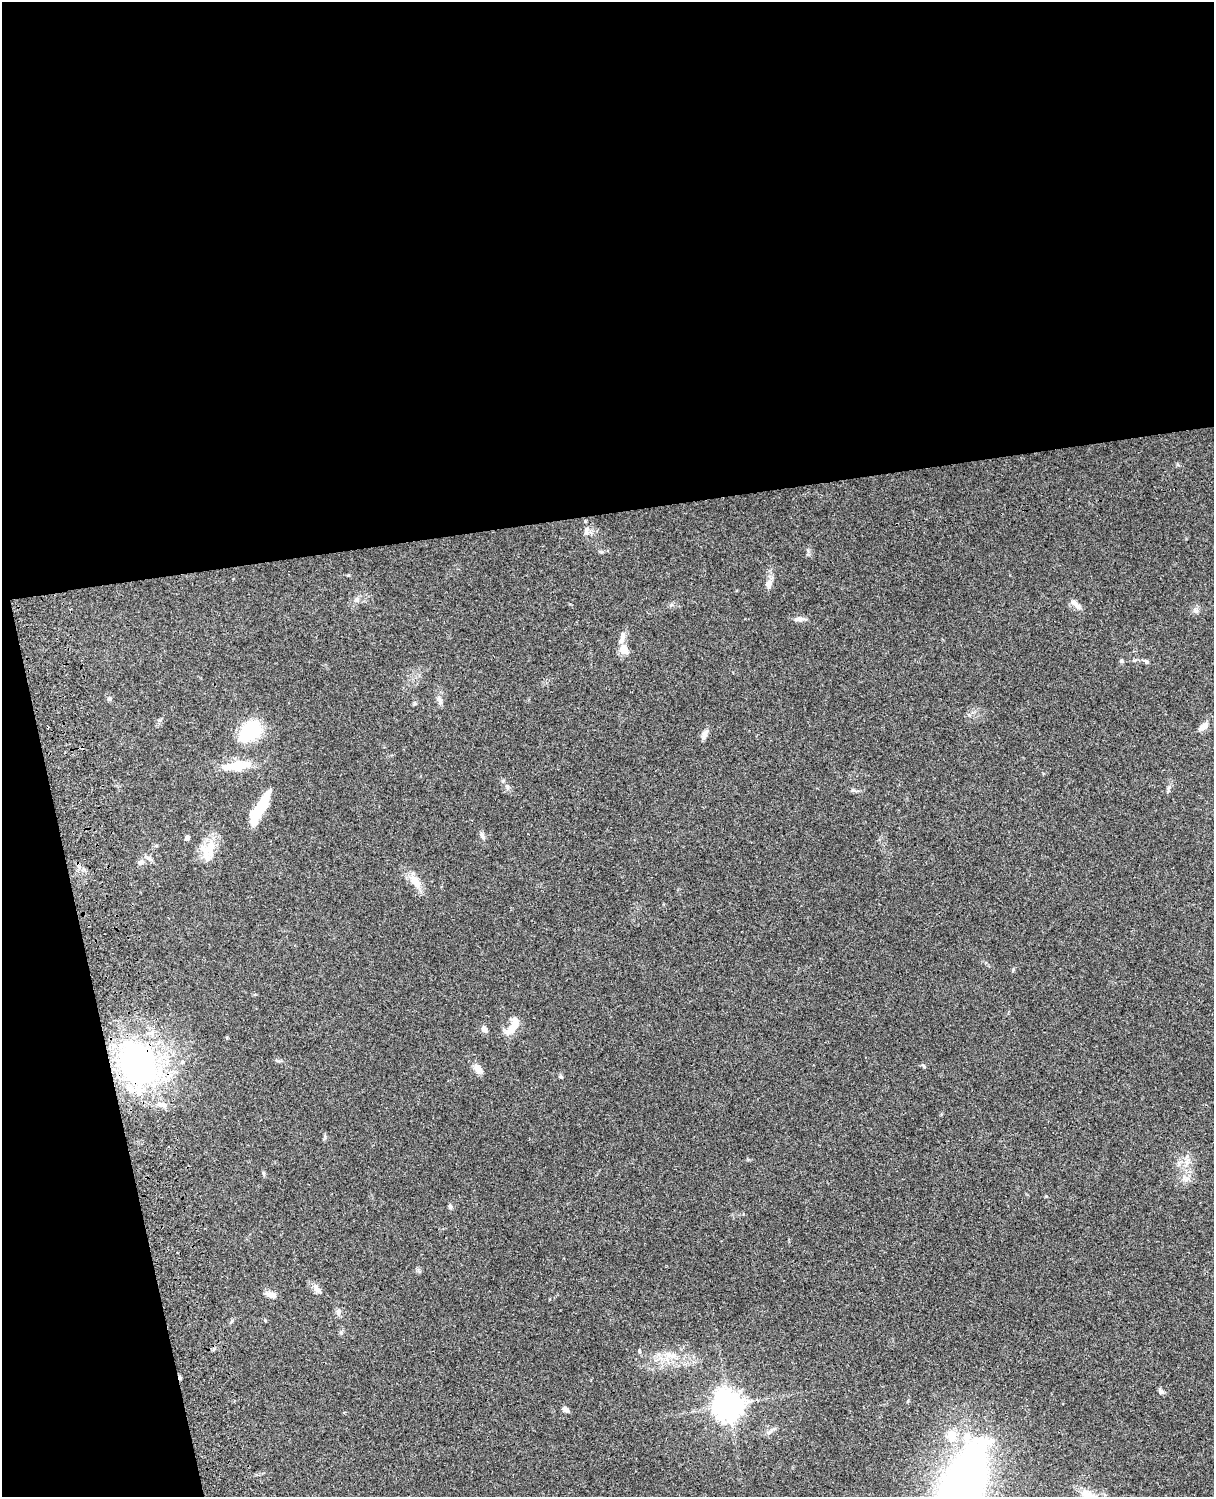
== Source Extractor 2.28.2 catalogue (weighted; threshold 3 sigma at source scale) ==
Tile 1 of 4 x 3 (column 1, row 1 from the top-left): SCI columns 121-1332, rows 3269-4763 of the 5087 x 4927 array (HDU 1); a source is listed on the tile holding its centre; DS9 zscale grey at full resolution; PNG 1216 x 1499 px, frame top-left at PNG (2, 2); no overlay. Shown black and unused: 39% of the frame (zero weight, under 3 of 4 exposures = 6% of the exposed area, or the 3 px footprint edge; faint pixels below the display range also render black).
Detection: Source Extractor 2.28.2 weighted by HDU 2 'WHT'; one run over the whole footprint, this tile lists its part. Background 0.0768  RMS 0.0057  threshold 0.0259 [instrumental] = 3 sigma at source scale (4.5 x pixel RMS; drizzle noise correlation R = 1.50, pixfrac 1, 0.05/0.05 arcsec/px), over >= 5 px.
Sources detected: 50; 1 cosmic-ray / hot-pixel residue — not listed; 5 inside a brighter listed object's ellipse — not listed separately; the other 44 listed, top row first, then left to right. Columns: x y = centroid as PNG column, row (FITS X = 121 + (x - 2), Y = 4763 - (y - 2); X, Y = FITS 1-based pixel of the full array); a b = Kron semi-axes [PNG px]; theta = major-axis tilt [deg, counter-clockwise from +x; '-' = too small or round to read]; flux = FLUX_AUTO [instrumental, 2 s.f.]
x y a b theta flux
586 530 13 5 90 2.3
769 584 10 8 -83 3.1
357 599 9 4 -82 1.2
1077 606 11 7 -39 2.5
1195 610 7 6 - 1.5
799 619 14 6 -1 2.4
624 649 13 10 -53 4.8
1121 661 6 5 - 0.83
1146 661 8 5 -44 1.1
109 699 6 4 1 0.8
439 700 16 4 -68 2
415 703 6 4 -89 0.79
1203 727 13 7 41 4
251 731 20 13 39 35
704 734 12 7 61 2.5
237 765 35 12 9 14
853 790 6 4 17 0.88
1168 790 12 4 81 1.4
260 808 38 9 60 19
482 835 11 5 -65 1.7
187 838 5 5 - 1.7
208 851 30 19 79 12
141 862 10 7 25 2.1
415 881 22 10 -49 7.1
514 1026 27 9 47 8
484 1029 8 6 -61 2.5
137 1063 60 48 -68 130
478 1069 15 9 -53 3.8
561 1077 6 4 -18 0.8
1186 1179 7 4 71 1.6
450 1207 7 5 -75 1.1
317 1289 16 7 -44 2.9
271 1295 12 6 -12 3.3
338 1312 10 6 -89 1.9
265 1320 4 4 - 0.5
639 1351 6 4 -88 0.87
669 1354 13 7 -20 4.1
1161 1391 8 5 -35 1.4
728 1405 9 9 - 670
566 1409 8 5 -26 1.7
952 1435 6 6 - 18
967 1437 12 9 -82 6.9
961 1494 64 25 72 570
1090 1496 31 10 -26 11
Overlapping masked pixels (flux is a lower limit): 1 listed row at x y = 137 1063
Isophote crosses this tile's border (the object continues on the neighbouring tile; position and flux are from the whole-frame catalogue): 2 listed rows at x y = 961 1494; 1090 1496
Unlisted compact peaks at least as high as the median listed source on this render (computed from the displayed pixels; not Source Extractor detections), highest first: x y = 924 1067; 1013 969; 263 1173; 325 1137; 507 786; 348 575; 1046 1196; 671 605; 278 1061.